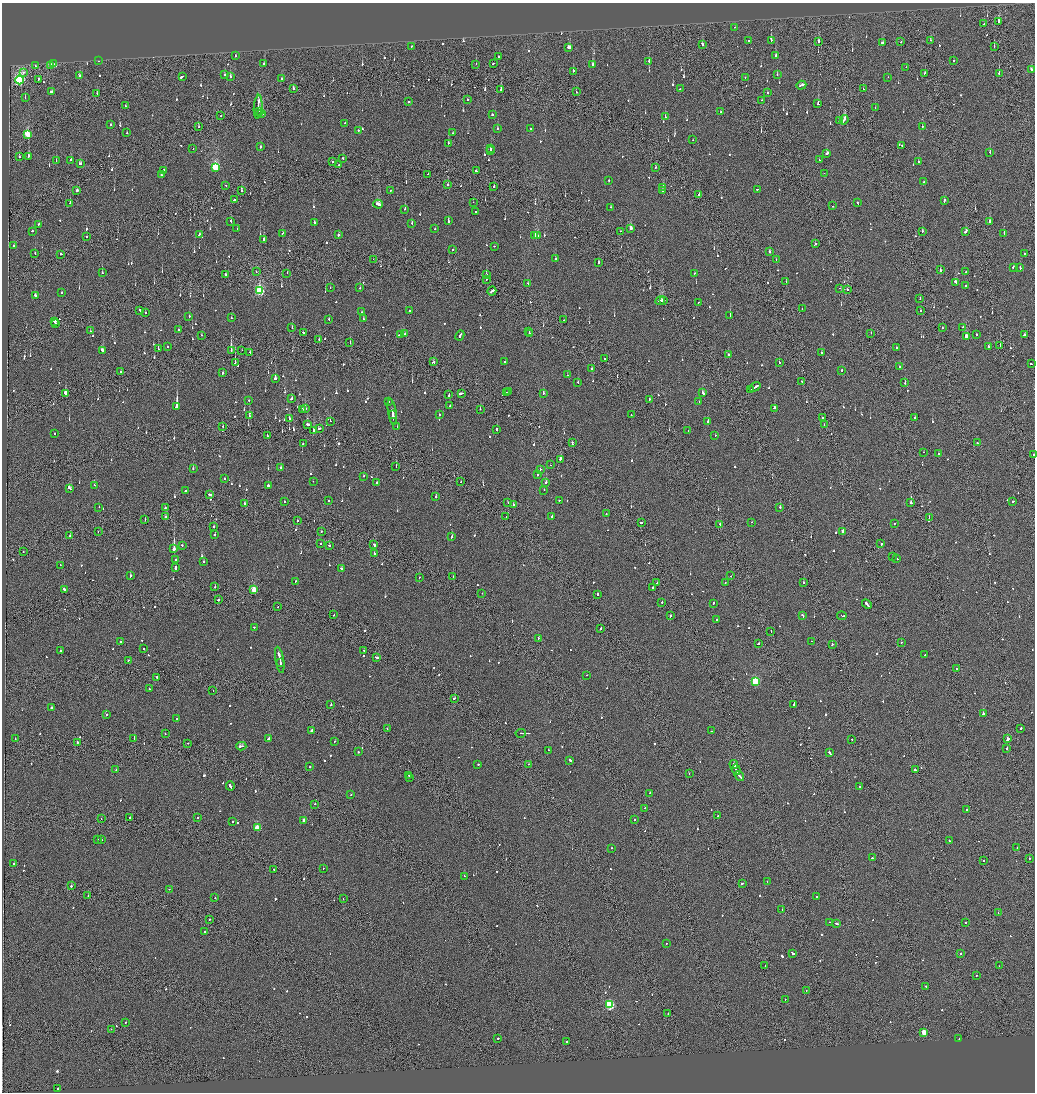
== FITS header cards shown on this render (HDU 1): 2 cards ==
NAXIS1  =                 2065
NAXIS2  =                 2180

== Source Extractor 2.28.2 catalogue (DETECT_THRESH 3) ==
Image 2065 x 2180 px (HDU 1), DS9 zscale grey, zoomed out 1/2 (1 PNG px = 2 x 2 image px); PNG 1037 x 1094 px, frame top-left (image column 1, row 2179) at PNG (2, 3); each listed source drawn as its Kron ellipse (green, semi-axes under 4 px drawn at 4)
Background -0.116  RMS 0.067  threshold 0.2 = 3 sigma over >= 5 px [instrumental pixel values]
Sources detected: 1067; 42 cannot appear on this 1/2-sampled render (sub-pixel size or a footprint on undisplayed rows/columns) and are neither listed nor drawn; of the other 1025, the 500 brightest by FLUX_AUTO listed and drawn (525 fainter detections omitted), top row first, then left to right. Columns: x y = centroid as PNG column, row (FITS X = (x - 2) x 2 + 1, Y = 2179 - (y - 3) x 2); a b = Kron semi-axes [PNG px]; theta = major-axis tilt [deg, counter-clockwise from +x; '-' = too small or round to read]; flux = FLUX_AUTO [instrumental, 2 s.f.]
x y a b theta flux
998 22 3 2 - 530
984 24 2 2 - 67
735 27 2 2 - 67
749 40 2 2 - 85
771 40 3 2 - 320
930 40 2 2 - 95
818 41 2 1 - 340
901 42 2 2 - 200
882 43 3 2 - 120
702 45 3 2 - 670
411 46 2 2 - 140
994 46 2 2 - 120
569 47 3 3 - 190
235 56 2 2 - 88
775 56 2 2 - 540
498 57 2 2 - 120
954 60 2 2 - 79
99 61 2 2 - 72
649 61 2 2 - 100
493 63 2 2 - 110
53 64 2 2 - 1200
264 64 2 2 - 650
476 64 2 2 - 140
593 64 2 2 - 130
50 65 2 1 - 75
35 66 2 2 - 240
906 67 2 1 - 67
1031 69 2 2 - 230
573 71 2 2 - 330
23 72 2 2 - 110
925 73 2 2 - 150
999 73 3 2 - 150
224 75 2 2 - 81
777 75 2 2 - 130
79 76 2 2 - 170
182 76 4 2 - 240
230 76 2 2 - 190
888 77 2 1 - 170
281 78 2 2 - 88
745 78 2 1 - 75
38 79 2 2 - 96
20 80 4 3 - 2900
801 85 5 2 - 290
293 88 2 2 - 470
680 89 2 2 - 83
863 89 2 1 - 83
501 90 3 2 - 200
51 92 3 2 - 540
576 92 2 1 - 88
768 93 2 2 - 67
97 94 3 1 - 210
25 98 2 2 - 100
467 100 2 2 - 120
761 100 2 1 - 140
409 102 2 2 - 69
818 104 3 2 - 270
125 106 2 2 - 120
258 107 12 2 85 630
875 108 2 1 - 77
260 111 4 3 - 320
721 111 2 2 - 67
262 114 2 2 - 930
492 115 2 2 - 210
221 116 2 2 - 68
665 117 2 2 - 140
844 120 5 2 - 600
839 121 2 2 - 160
344 123 2 2 - 100
111 124 2 2 - 99
922 126 2 2 - 72
198 127 2 2 - 69
497 129 2 2 - 120
531 129 2 2 - 71
358 130 2 2 - 96
127 133 2 2 - 78
453 133 2 2 - 69
28 135 4 2 - 630
693 140 2 1 - 75
448 143 2 2 - 240
902 145 2 2 - 84
261 147 2 2 - 260
193 148 2 2 - 88
491 148 2 2 - 110
490 150 2 2 - 310
990 152 3 2 - 120
827 153 3 2 - 170
28 156 2 2 - 320
19 157 2 2 - 87
343 159 2 2 - 130
56 160 2 2 - 91
71 160 2 2 - 240
819 160 2 2 - 110
332 162 2 2 - 130
918 162 2 2 - 96
80 164 2 2 - 150
339 165 2 2 - 75
215 167 4 3 - 1200
655 167 2 2 - 67
164 170 2 2 - 96
476 171 2 2 - 120
824 173 2 1 - 76
428 174 2 1 - 210
161 175 2 2 - 81
609 180 2 2 - 69
924 182 2 2 - 140
226 185 2 2 - 75
448 185 2 2 - 70
494 187 2 1 - 190
663 187 3 2 - 76
758 189 3 1 - 180
390 190 2 2 - 77
77 191 2 2 - 390
241 191 2 2 - 510
662 191 2 2 - 150
699 194 2 2 - 550
234 200 2 2 - 580
944 200 4 2 - 160
473 202 2 1 - 66
70 203 2 1 - 150
857 203 3 2 - 300
378 204 5 2 - 280
832 206 2 2 - 74
611 207 2 2 - 72
405 209 2 2 - 370
476 211 2 2 - 430
448 221 3 2 - 260
231 222 2 2 - 260
314 222 2 1 - 380
989 222 3 2 - 110
412 223 2 2 - 77
39 224 2 2 - 140
435 228 2 2 - 81
631 228 3 2 - 93
237 229 2 2 - 73
32 231 2 2 - 170
620 231 2 1 - 120
966 231 3 2 - 330
922 232 3 2 - 170
283 233 2 2 - 75
1004 233 3 2 - 310
199 234 2 2 - 110
338 235 2 2 - 610
535 236 4 2 - 200
537 236 3 1 - 230
87 237 2 2 - 200
264 239 2 2 - 520
816 243 3 2 - 75
14 246 2 2 - 220
494 246 2 2 - 96
453 250 2 1 - 69
769 252 2 2 - 110
35 253 2 2 - 95
61 254 2 2 - 250
1024 254 2 2 - 69
556 258 2 2 - 190
373 259 2 1 - 70
776 259 2 2 - 70
599 262 2 2 - 180
1013 267 2 2 - 120
1020 268 2 2 - 150
940 270 3 2 - 110
256 272 2 1 - 75
966 272 2 2 - 140
102 273 2 2 - 83
287 273 2 1 - 260
694 273 2 2 - 74
225 275 2 2 - 140
486 275 2 2 - 350
486 279 2 2 - 71
786 282 2 2 - 79
956 282 4 2 - 160
528 283 2 2 - 84
965 286 2 2 - 91
330 288 2 2 - 69
360 288 2 2 - 84
840 288 2 1 - 72
848 290 2 2 - 88
259 291 4 3 - 1800
492 291 5 2 - 520
62 292 2 2 - 86
35 295 3 2 - 170
920 298 2 1 - 77
664 300 3 1 - 200
660 301 5 3 - 280
698 302 2 1 - 69
802 309 2 2 - 87
140 310 2 2 - 130
409 311 2 2 - 74
920 311 2 2 - 130
362 312 2 2 - 80
146 313 2 2 - 74
730 315 2 2 - 220
189 316 2 2 - 95
231 318 2 2 - 77
329 319 2 2 - 83
363 319 2 2 - 94
564 320 2 2 - 99
55 321 2 2 - 260
55 323 3 2 - 440
963 327 3 2 - 110
292 328 2 2 - 280
942 328 2 1 - 100
179 330 2 2 - 110
90 331 2 2 - 71
529 331 3 1 - 230
303 332 3 2 - 240
529 333 3 2 - 300
871 333 2 1 - 110
404 334 3 2 - 310
976 334 2 2 - 670
1025 334 2 2 - 320
202 335 2 2 - 87
400 335 4 2 - 320
460 335 5 2 - 350
966 336 3 2 - 210
319 339 2 2 - 70
350 342 3 1 - 140
1000 346 2 1 - 120
168 347 2 2 - 73
988 347 2 2 - 94
897 348 2 2 - 79
158 349 2 2 - 110
103 350 3 2 - 160
242 350 2 1 - 71
231 351 2 1 - 1300
250 352 2 2 - 160
821 352 2 2 - 81
728 355 2 2 - 180
604 359 2 1 - 95
235 362 3 2 - 430
434 362 2 2 - 380
504 362 2 2 - 90
779 362 2 2 - 130
1031 364 2 1 - 120
900 367 2 2 - 100
592 368 2 2 - 590
842 370 2 2 - 330
120 372 2 1 - 160
222 373 2 2 - 170
568 375 2 2 - 66
275 378 2 2 - 2100
802 381 2 1 - 84
578 382 2 2 - 130
905 383 3 2 - 100
755 387 6 2 36 580
750 389 4 1 - 300
509 391 3 1 - 240
66 393 3 2 - 920
461 393 4 2 - 410
506 393 3 2 - 230
543 393 2 2 - 130
703 393 3 2 - 210
449 395 3 2 - 330
291 398 3 2 - 160
650 399 2 2 - 94
249 400 2 2 - 77
389 402 2 2 - 73
699 402 2 2 - 120
450 406 2 2 - 84
177 407 3 2 - 9600
774 408 2 2 - 240
302 409 2 2 - 89
305 409 2 2 - 290
480 409 2 2 - 77
392 412 13 2 -81 520
393 415 3 2 - 290
439 415 2 2 - 77
631 415 2 2 - 140
249 416 2 2 - 91
823 417 2 1 - 170
289 418 2 2 - 180
915 418 2 2 - 120
330 421 2 1 - 170
708 422 2 2 - 530
308 425 3 2 - 250
824 425 2 2 - 88
223 426 2 1 - 290
397 427 2 2 - 88
319 428 3 2 - 130
496 429 3 2 - 310
314 431 3 2 - 280
688 431 2 2 - 500
54 433 2 2 - 100
715 435 2 2 - 70
267 436 3 2 - 320
303 443 2 1 - 82
572 443 3 1 - 350
977 443 2 2 - 72
924 452 2 2 - 84
938 453 2 2 - 77
1033 454 2 1 - 110
560 459 2 2 - 290
550 465 2 1 - 82
396 466 2 1 - 110
280 467 2 2 - 150
193 469 2 2 - 280
540 469 2 2 - 100
538 475 2 2 - 140
364 476 2 2 - 190
224 479 2 2 - 120
313 481 2 1 - 210
376 482 2 2 - 140
461 482 2 1 - 85
546 482 2 2 - 220
94 485 2 2 - 77
268 486 2 2 - 530
70 488 4 2 - 260
544 490 2 2 - 120
185 491 2 2 - 340
209 494 4 2 - 630
436 497 2 1 - 530
559 500 2 2 - 89
285 501 2 2 - 83
328 501 2 2 - 88
1013 501 2 2 - 92
245 503 2 2 - 300
508 503 2 2 - 73
911 503 2 2 - 860
513 505 2 2 - 130
99 507 2 2 - 86
780 507 2 2 - 310
165 508 2 2 - 120
606 514 2 2 - 79
552 516 3 2 - 130
165 517 2 2 - 610
506 517 2 1 - 95
929 517 2 1 - 75
145 520 2 1 - 100
298 521 2 2 - 69
752 522 2 1 - 76
641 523 3 2 - 200
720 524 2 2 - 280
894 524 2 2 - 84
214 527 2 2 - 150
842 531 2 2 - 72
98 532 2 1 - 210
321 532 2 1 - 120
70 535 2 1 - 88
214 535 2 2 - 92
452 537 3 2 - 140
320 544 2 1 - 240
881 544 2 2 - 270
182 545 2 2 - 87
329 545 2 2 - 86
374 545 2 2 - 130
174 549 4 2 - 2900
23 552 2 2 - 82
374 553 2 2 - 670
892 556 2 1 - 130
896 558 2 2 - 130
176 560 2 2 - 150
204 561 2 2 - 73
60 565 2 2 - 72
175 568 4 2 - 190
342 569 3 2 - 170
130 576 3 2 - 150
453 576 2 2 - 94
731 576 2 2 - 100
419 577 2 1 - 75
296 581 2 2 - 76
725 582 2 2 - 150
803 582 2 1 - 350
657 583 2 1 - 75
215 586 3 2 - 120
653 587 2 2 - 110
64 589 2 2 - 210
254 590 3 3 - 590
482 593 2 1 - 230
597 594 2 2 - 270
218 600 2 2 - 500
662 602 2 2 - 130
713 604 2 2 - 94
867 604 5 2 - 530
278 607 2 2 - 75
334 615 2 1 - 120
670 616 2 1 - 420
803 616 3 2 - 400
842 616 5 1 - 300
717 620 2 2 - 330
254 628 2 2 - 84
601 628 2 2 - 110
771 631 2 1 - 74
538 638 2 2 - 91
811 641 2 1 - 75
121 642 2 2 - 76
901 642 2 1 - 310
759 644 2 1 - 170
832 644 2 2 - 110
143 649 2 2 - 100
60 651 2 2 - 85
364 651 2 1 - 110
925 655 2 2 - 110
376 657 4 2 - 340
128 660 2 2 - 83
280 660 13 2 -80 850
280 662 3 2 - 270
957 669 2 2 - 67
586 675 2 1 - 88
157 677 2 2 - 210
755 681 3 3 - 1000
149 689 2 2 - 84
213 690 2 1 - 87
454 698 3 2 - 110
331 704 2 2 - 160
794 704 2 2 - 180
51 708 2 2 - 270
983 714 2 2 - 930
106 715 2 2 - 110
176 719 2 1 - 170
1021 728 2 2 - 130
387 729 2 1 - 69
311 730 3 2 - 230
711 731 2 1 - 82
165 733 2 2 - 67
521 733 5 1 - 2400
134 738 2 2 - 180
269 738 3 2 - 250
15 739 2 2 - 73
852 739 2 1 - 240
1008 739 3 2 - 2200
334 741 2 2 - 95
77 742 2 2 - 110
188 743 2 1 - 83
241 746 5 2 - 510
1007 748 3 2 - 180
549 750 2 2 - 80
359 752 2 2 - 95
830 753 4 2 - 230
570 760 3 2 - 300
478 764 2 2 - 120
529 764 2 2 - 100
734 765 4 2 - 850
310 767 2 2 - 190
116 770 2 2 - 78
736 770 5 2 - 350
915 770 2 2 - 340
689 774 2 1 - 110
409 775 2 2 - 67
739 776 5 2 - 720
410 777 2 1 - 73
230 786 4 2 - 300
859 786 2 1 - 270
649 793 2 2 - 180
351 795 2 1 - 88
315 804 2 2 - 96
645 808 2 2 - 100
967 809 2 2 - 400
717 816 2 2 - 93
198 817 2 1 - 290
130 818 2 2 - 260
101 819 2 1 - 71
634 820 2 1 - 160
232 821 2 2 - 220
304 821 3 2 - 180
257 828 3 3 - 520
98 840 2 2 - 110
101 840 2 2 - 95
949 841 2 2 - 95
611 848 2 2 - 110
1017 848 2 2 - 140
873 858 3 1 - 140
1029 858 2 2 - 140
983 860 2 1 - 81
14 864 2 2 - 150
323 868 2 1 - 120
274 869 2 1 - 140
464 876 2 2 - 88
767 881 2 2 - 110
742 883 3 2 - 180
71 886 2 2 - 120
169 889 2 1 - 79
88 895 2 1 - 100
817 896 2 2 - 97
215 898 2 1 - 72
343 899 2 1 - 69
782 909 2 2 - 120
998 913 2 2 - 72
209 919 2 1 - 76
829 922 2 2 - 73
965 922 2 2 - 360
836 924 3 2 - 350
204 931 2 1 - 68
666 943 2 2 - 68
792 953 3 2 - 230
960 953 2 2 - 120
765 965 2 2 - 85
999 966 2 1 - 170
976 975 2 2 - 86
926 986 2 2 - 77
806 990 2 2 - 84
785 1000 2 2 - 69
609 1004 3 3 - 1400
668 1013 2 2 - 160
126 1022 2 1 - 67
111 1029 2 1 - 72
924 1032 3 2 - 280
498 1038 2 2 - 140
959 1039 2 1 - 220
567 1042 2 2 - 88
58 1088 2 2 - 150
At the frame edge (FLAGS 8, measured only in part): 1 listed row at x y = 1033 454
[525 fainter detections neither listed nor drawn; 42 sub-pixel or undisplayed-footprint detections neither listed nor drawn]